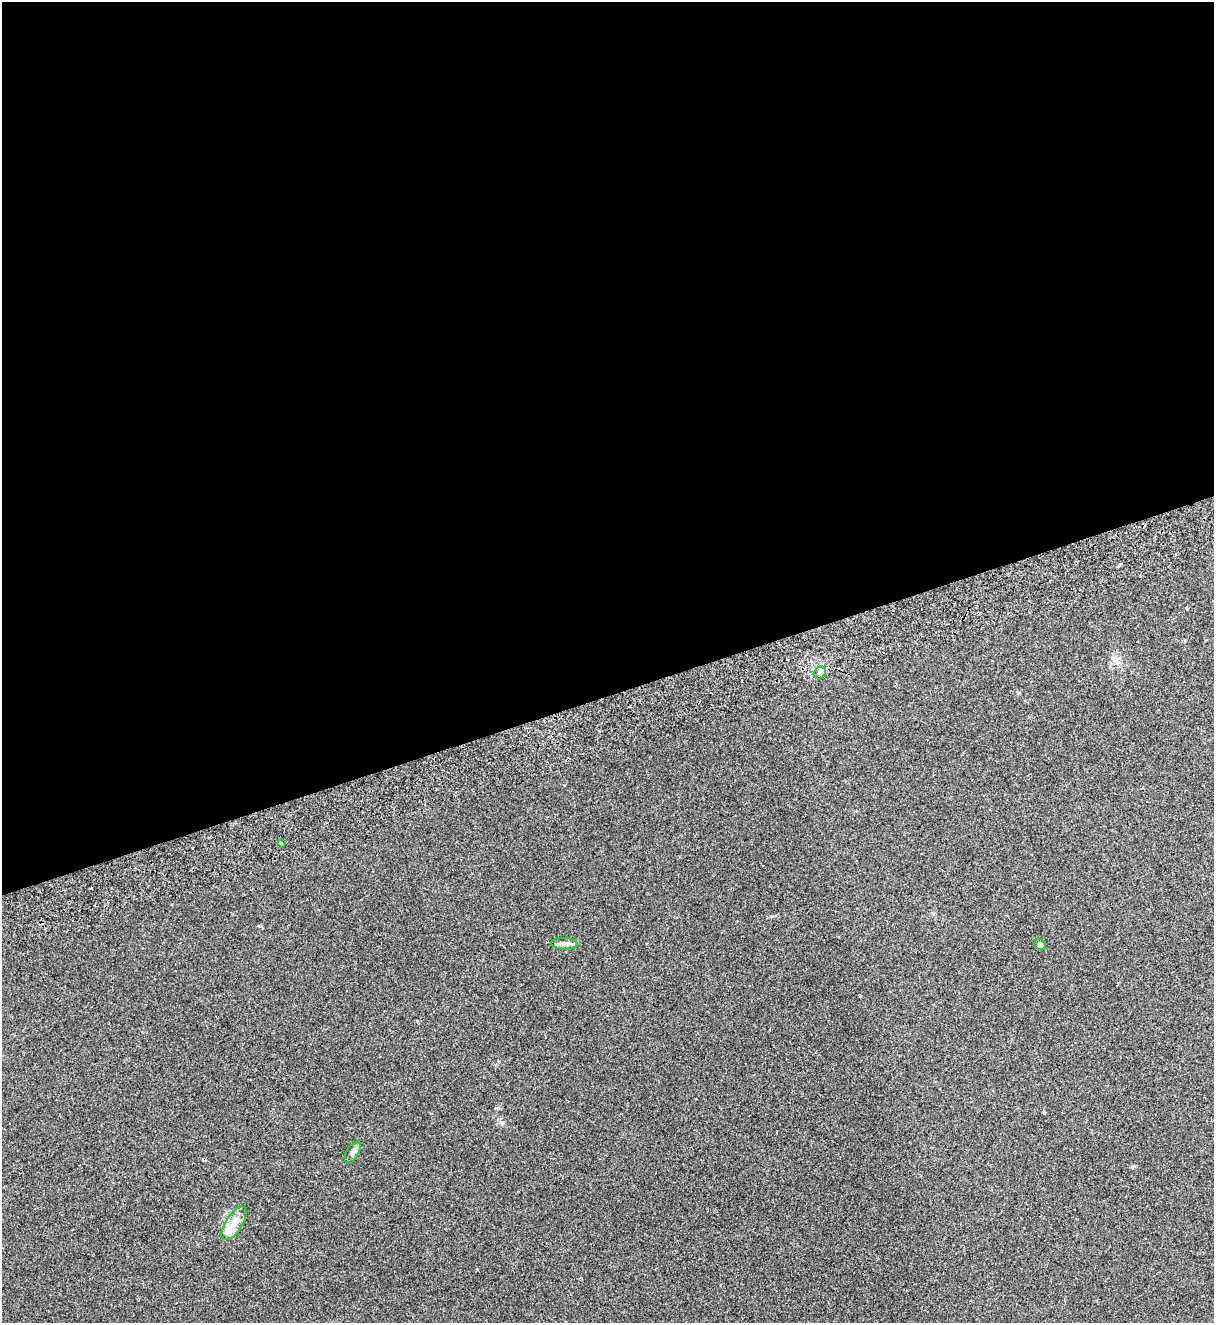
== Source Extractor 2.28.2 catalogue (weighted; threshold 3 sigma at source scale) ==
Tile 2 of 4 x 4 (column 2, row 1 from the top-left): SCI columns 1386-2597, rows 4023-5343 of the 5314 x 5399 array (HDU 1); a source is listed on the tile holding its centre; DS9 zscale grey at full resolution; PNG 1216 x 1325 px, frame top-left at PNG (2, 2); each listed source drawn as its Kron ellipse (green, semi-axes under 4 px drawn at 4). Shown black and unused: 53% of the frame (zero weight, under 2 of 3 exposures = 3% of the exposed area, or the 3 px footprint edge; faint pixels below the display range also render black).
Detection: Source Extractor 2.28.2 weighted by HDU 2 'WHT'; one run over the whole footprint, this tile lists its part. Background 0.0624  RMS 0.007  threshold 0.0316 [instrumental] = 3 sigma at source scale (4.5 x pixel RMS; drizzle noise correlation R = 1.50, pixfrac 1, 0.05/0.05 arcsec/px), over >= 5 px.
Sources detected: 7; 1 inside a brighter listed object's ellipse — not listed separately; the other 6 listed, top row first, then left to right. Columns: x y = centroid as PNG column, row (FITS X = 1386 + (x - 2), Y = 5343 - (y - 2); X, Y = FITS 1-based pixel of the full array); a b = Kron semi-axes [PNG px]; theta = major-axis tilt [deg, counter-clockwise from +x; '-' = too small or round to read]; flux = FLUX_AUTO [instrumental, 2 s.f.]
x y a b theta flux
820 673 7 5 46 1.8
281 843 4 2 - 0.82
565 944 13 6 -5 2.9
1040 945 6 5 - 1.8
353 1152 12 6 59 2.6
234 1223 19 8 58 7.3